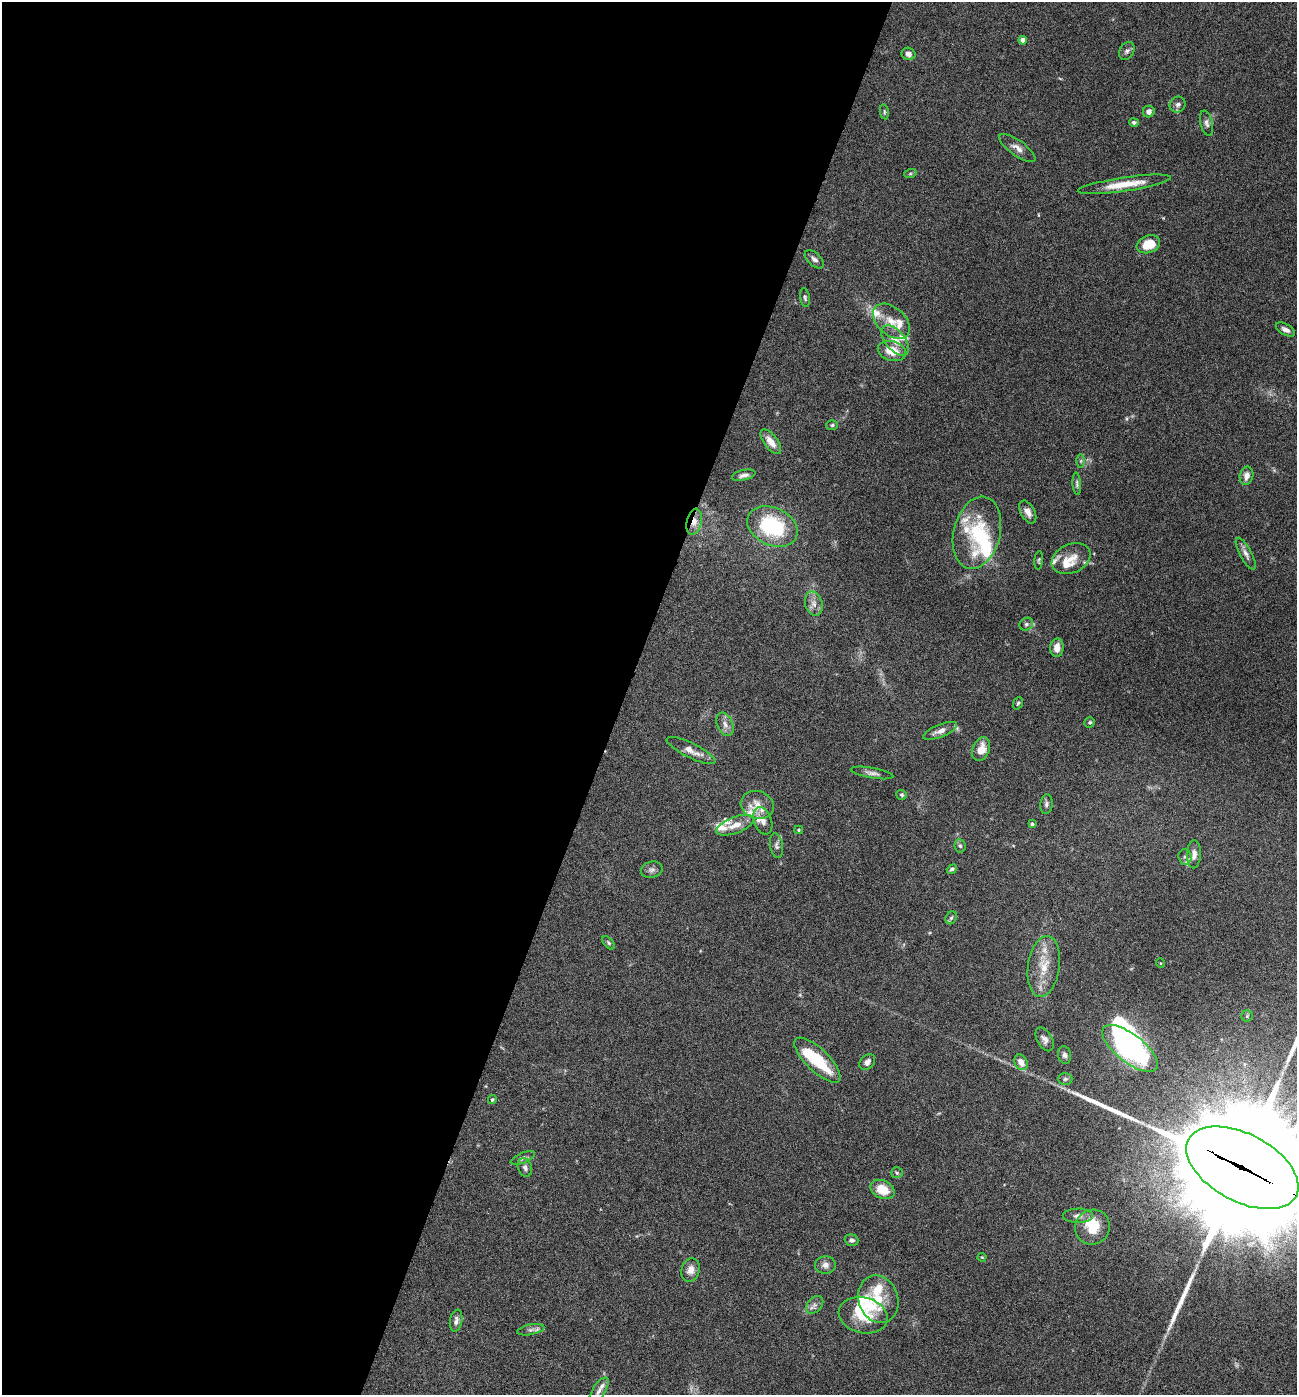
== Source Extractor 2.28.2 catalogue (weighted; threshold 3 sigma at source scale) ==
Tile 5 of 4 x 4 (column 1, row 2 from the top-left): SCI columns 272-1566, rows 2789-4181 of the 5587 x 5578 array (HDU 1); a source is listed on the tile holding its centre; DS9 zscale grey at full resolution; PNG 1299 x 1397 px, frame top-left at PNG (2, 2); each listed source drawn as its Kron ellipse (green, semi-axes under 4 px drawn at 4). Shown black and unused: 48% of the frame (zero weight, under 4 of 8 exposures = <1% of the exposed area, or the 3 px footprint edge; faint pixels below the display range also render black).
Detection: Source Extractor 2.28.2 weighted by HDU 2 'WHT'; one run over the whole footprint, this tile lists its part. Background 0.0936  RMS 0.0046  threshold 0.0187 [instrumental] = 3 sigma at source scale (4.09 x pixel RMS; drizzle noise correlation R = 1.36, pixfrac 0.8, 0.05/0.05 arcsec/px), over >= 5 px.
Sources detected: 115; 1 too faint to see at this stretch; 4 inside a brighter object's white glare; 3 long thin detections or spike segments (spike, bleed or trail) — neither listed nor drawn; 23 inside a brighter listed object's ellipse — not listed separately; the other 84 listed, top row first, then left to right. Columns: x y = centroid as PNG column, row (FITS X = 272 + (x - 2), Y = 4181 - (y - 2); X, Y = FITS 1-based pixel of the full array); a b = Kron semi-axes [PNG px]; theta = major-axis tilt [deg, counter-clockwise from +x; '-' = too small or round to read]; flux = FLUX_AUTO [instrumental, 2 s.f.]
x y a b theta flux
1023 40 4 4 - 3.4
1127 51 9 7 59 1.3
908 54 7 6 - 1.7
1178 105 8 7 - 1.4
884 112 7 4 -82 0.65
1149 112 6 5 - 2.1
1134 122 5 4 - 0.94
1206 123 13 6 -76 1.6
1017 148 21 7 -35 3
910 174 6 4 19 0.66
1124 184 47 7 8 9.6
1148 244 12 8 21 9.6
814 259 11 6 -42 1.6
805 298 9 4 -80 0.82
891 321 21 14 -42 6.6
1286 330 10 5 -29 1.8
895 341 18 9 -49 5
892 351 14 10 -15 6.7
832 425 6 5 - 0.71
771 442 15 6 -52 4.3
1081 461 6 4 89 0.68
744 475 12 5 14 1.7
1246 476 9 6 79 2.6
1077 484 11 4 -86 0.97
1028 512 12 7 -62 3
694 522 13 7 78 3.3
772 526 26 18 -26 34
977 533 37 23 76 22
1246 554 18 6 -61 2.2
1071 558 20 14 25 6.4
1039 560 9 4 85 0.67
814 604 12 8 -72 2.6
1026 624 7 6 - 0.98
1057 648 9 7 87 3.7
1018 703 6 4 69 0.7
1090 722 5 5 - 0.68
725 724 12 8 -67 2.5
940 731 18 6 21 3.1
981 749 12 8 69 5.4
691 750 27 7 -26 4.3
872 773 21 5 -10 2
902 795 5 5 - 0.69
1046 804 10 6 84 1.2
757 805 17 13 -16 6
763 821 14 9 -70 2.9
1032 824 4 4 - 0.71
735 825 20 8 21 4.4
799 830 4 4 - 0.42
777 846 12 6 -80 1.4
960 846 7 5 -82 0.88
1194 854 14 7 87 2.4
1185 857 8 6 -88 1.3
952 869 5 4 - 0.95
652 870 11 8 11 1.6
951 918 7 5 59 0.87
609 943 8 4 -49 0.72
1160 963 5 3 - 0.34
1044 966 30 16 82 10
1247 1016 5 5 - 0.63
1045 1039 13 7 -60 2
1130 1048 33 14 -38 92
1064 1055 9 6 -78 1.3
817 1060 30 11 -44 19
867 1062 9 6 45 1.8
1021 1062 8 6 -61 3.8
1065 1079 7 6 - 0.81
492 1100 4 3 - 0.52
523 1158 13 5 23 1.3
525 1167 9 7 -69 1.5
1242 1168 61 34 -28 23000
897 1173 6 5 - 0.78
882 1189 12 9 -27 8.3
1078 1216 15 7 1 2.1
1092 1227 18 17 - 10
851 1240 7 5 -19 1.2
982 1257 4 4 - 0.38
825 1265 10 8 4 2.1
690 1270 12 9 73 3.1
878 1299 24 19 -71 12
815 1305 10 7 48 1.6
863 1315 25 18 -13 12
456 1321 11 6 80 1.8
531 1330 14 5 11 1.5
599 1391 15 6 58 2.2
Overlapping masked pixels (flux is a lower limit): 2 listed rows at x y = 694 522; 1242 1168
Isophote crosses this tile's border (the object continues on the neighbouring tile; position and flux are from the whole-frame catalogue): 1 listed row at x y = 1242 1168